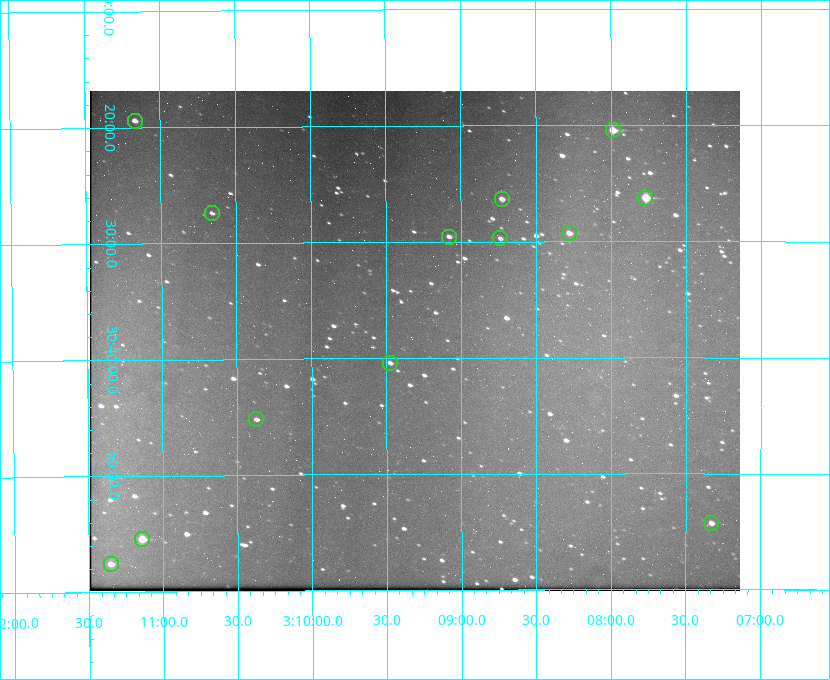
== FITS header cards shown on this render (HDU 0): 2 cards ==
NAXIS1  =                  650 / Width of table row in bytes
NAXIS2  =                  500 / Number of rows in table

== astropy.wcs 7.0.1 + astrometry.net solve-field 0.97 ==
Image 650 x 500 px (HDU 0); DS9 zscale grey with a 90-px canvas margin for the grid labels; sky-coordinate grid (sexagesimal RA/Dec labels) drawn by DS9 from the SOLVED WCS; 13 Tycho-2 reference stars matched to detected sources circled (green)
Header WCS: none
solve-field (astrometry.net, Tycho-2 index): SOLVED blind (the file carries no WCS)
Solved WCS: RA---TAN-SIP/DEC--TAN-SIP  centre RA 03:09:19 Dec +30:38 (47.33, +30.64 deg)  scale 5.17 arcsec/px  FOV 56.0' x 43.1'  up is -180 deg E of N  parity flipped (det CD > 0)
(file carries no celestial WCS; the grid is the blind solution)
Tycho-2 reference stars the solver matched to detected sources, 13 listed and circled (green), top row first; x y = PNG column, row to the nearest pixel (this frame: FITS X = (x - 90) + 1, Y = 500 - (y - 91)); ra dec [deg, ICRS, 3 dp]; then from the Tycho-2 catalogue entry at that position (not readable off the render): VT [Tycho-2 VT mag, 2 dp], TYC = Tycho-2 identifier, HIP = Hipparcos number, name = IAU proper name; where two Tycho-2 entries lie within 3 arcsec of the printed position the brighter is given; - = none
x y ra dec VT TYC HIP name
135 121 47.792 +30.323 11.52 2340-1736-1 - -
613 130 46.997 +30.341 9.26 2339-1426-1 - -
645 198 46.942 +30.437 9.50 2339-1638-1 - -
502 199 47.182 +30.439 11.33 2339-1340-1 - -
212 213 47.665 +30.457 11.70 2340-1064-1 - -
569 233 47.070 +30.488 10.91 2339-1082-1 - -
449 237 47.270 +30.492 11.72 2340-1534-1 - -
500 238 47.184 +30.495 11.78 2339-1503-1 - -
390 363 47.369 +30.674 11.68 2340-1714-1 - -
256 419 47.592 +30.753 11.61 2340-1087-1 - -
711 523 46.832 +30.904 11.42 2339-646-1 - -
142 539 47.785 +30.924 10.11 2340-1700-1 - -
111 564 47.838 +30.960 11.41 2340-1051-1 - -